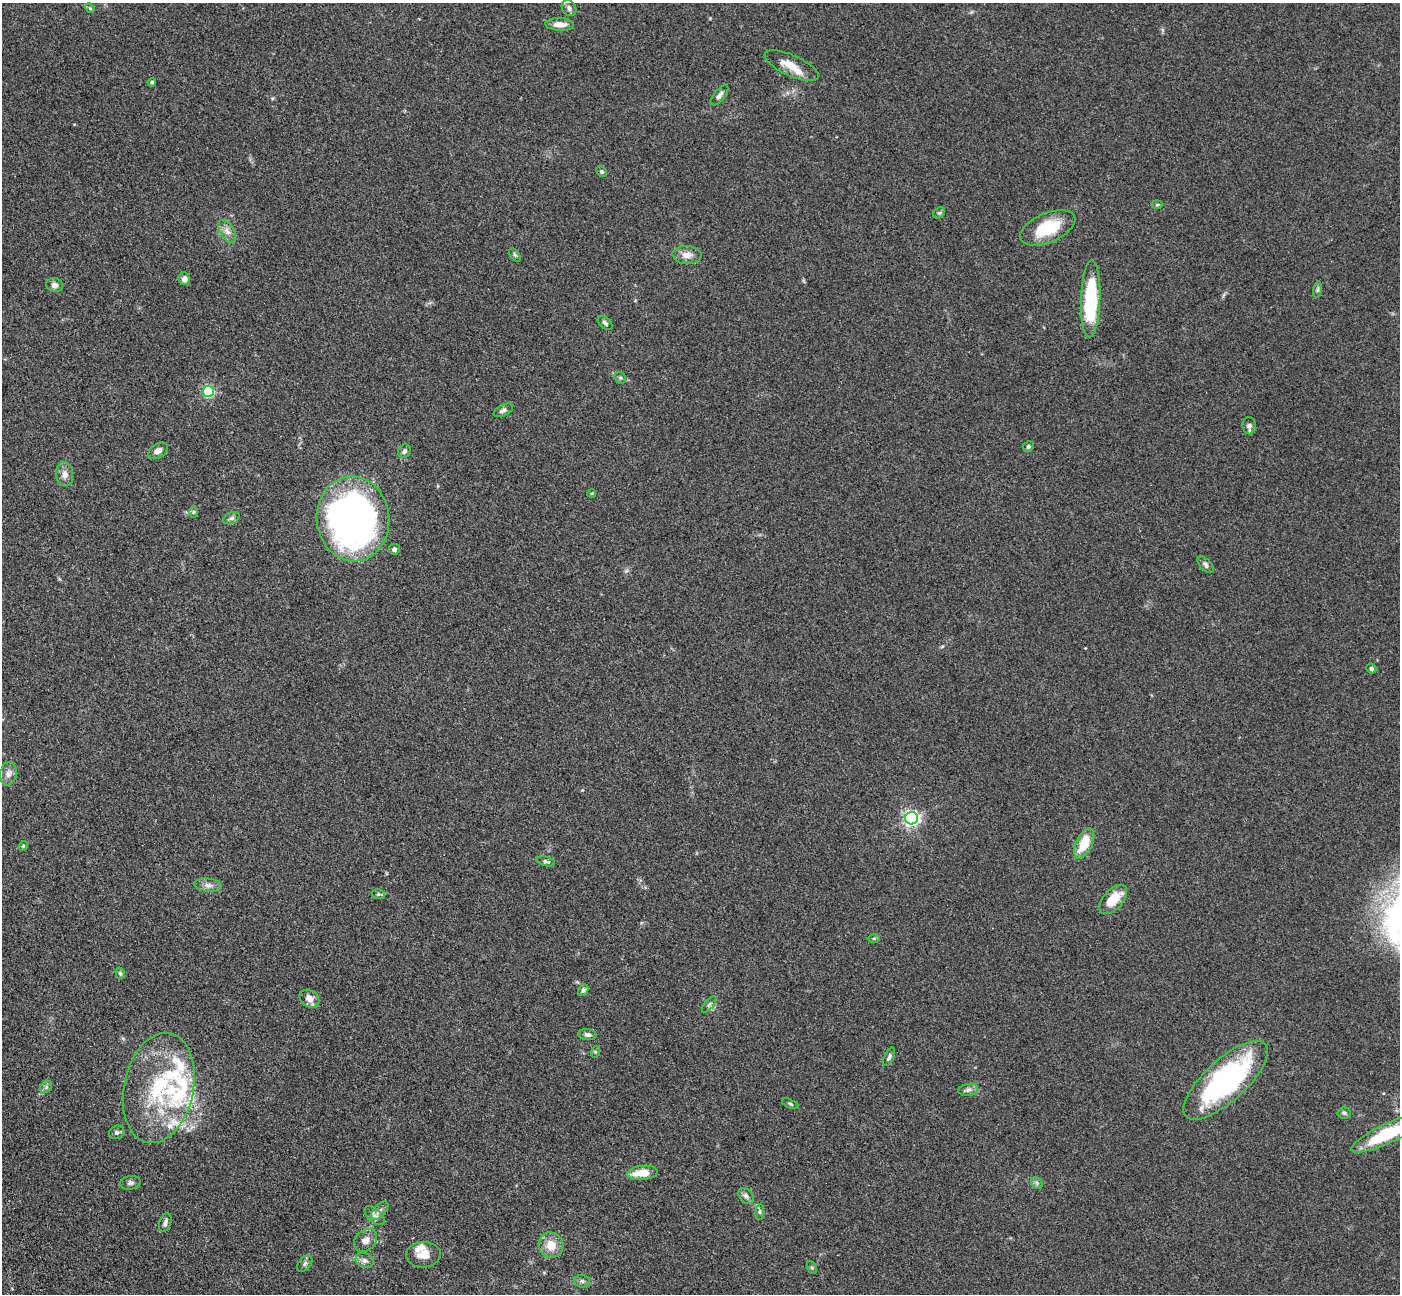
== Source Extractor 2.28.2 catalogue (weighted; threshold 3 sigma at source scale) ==
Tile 7 of 4 x 4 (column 3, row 2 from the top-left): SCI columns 2955-4352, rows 3056-4347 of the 5911 x 5897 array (HDU 1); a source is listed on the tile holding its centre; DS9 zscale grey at full resolution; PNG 1402 x 1296 px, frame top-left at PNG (2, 3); each listed source drawn as its Kron ellipse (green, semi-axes under 4 px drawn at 4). Shown black and unused: <1% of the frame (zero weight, under 3 of 5 exposures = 10% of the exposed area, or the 3 px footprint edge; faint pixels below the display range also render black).
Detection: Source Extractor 2.28.2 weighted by HDU 2 'WHT'; one run over the whole footprint, this tile lists its part. Background 0.245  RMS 0.0081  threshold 0.0366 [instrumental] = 3 sigma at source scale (4.5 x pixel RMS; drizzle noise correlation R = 1.50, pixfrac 1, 0.05/0.05 arcsec/px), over >= 5 px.
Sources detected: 83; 11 inside a brighter listed object's ellipse — not listed separately; the other 72 listed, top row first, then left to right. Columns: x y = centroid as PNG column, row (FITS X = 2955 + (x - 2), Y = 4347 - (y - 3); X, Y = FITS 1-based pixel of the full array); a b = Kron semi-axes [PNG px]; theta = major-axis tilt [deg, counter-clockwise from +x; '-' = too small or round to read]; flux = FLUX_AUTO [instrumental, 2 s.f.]
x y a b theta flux
90 8 5 4 - 1.1
569 8 8 7 - 2.7
560 24 14 6 -2 7.4
792 66 29 10 -24 13
152 82 4 4 - 1.3
719 95 12 5 51 2.9
602 171 5 4 - 1.5
1157 205 5 3 - 0.94
939 213 6 5 - 1.4
1048 228 29 14 23 32
227 231 13 7 -58 4.5
515 255 8 4 -54 1.2
687 255 14 9 -3 6.5
184 279 6 6 - 3.7
55 285 8 7 - 3.9
1318 290 8 4 81 1.5
1091 299 38 9 88 66
605 323 9 5 -44 2.1
620 378 6 5 - 1.2
208 392 5 5 - 93
503 410 10 5 27 2.3
1249 426 8 7 - 2.5
1028 447 6 5 - 1.3
158 451 10 7 33 4
404 451 7 6 - 2.1
65 474 12 8 -84 4.8
592 493 4 3 - 0.67
193 512 6 4 89 1.2
231 518 9 5 26 2.1
353 519 42 36 -83 350
394 549 5 5 - 2.3
1206 565 10 5 -47 2.3
1371 669 5 4 - 1.6
8 774 12 8 82 4.1
911 818 6 6 - 230
1084 844 16 8 63 20
23 846 5 4 - 0.91
546 861 9 4 -16 1.7
208 885 13 7 -7 4
378 894 7 5 -11 1.2
1113 900 17 10 47 17
874 938 6 4 0 1
120 973 6 4 -73 1.3
583 990 6 5 - 1.8
309 999 10 8 -33 5.7
709 1005 10 3 50 1.3
588 1035 9 5 -8 2.6
595 1052 6 3 72 0.92
889 1057 10 4 64 2
1226 1080 54 21 42 150
46 1087 7 5 48 1.6
159 1088 56 34 78 81
968 1090 10 6 10 2.7
790 1104 9 4 -24 1.1
1344 1113 7 5 -4 1.5
117 1132 8 6 23 2.3
1388 1133 40 9 25 54
642 1173 15 7 6 13
130 1183 10 6 8 2.4
1037 1183 6 5 - 1.6
746 1196 9 6 -46 2.5
380 1211 11 6 48 3.4
760 1212 8 4 83 1.4
374 1215 12 6 -43 3.5
165 1222 9 5 69 2.6
366 1240 13 10 44 5.2
551 1245 13 12 - 12
423 1255 17 12 3 9.1
365 1260 9 7 -24 3.1
305 1264 9 6 48 2.3
812 1268 7 4 -62 1.2
582 1281 7 6 - 2.1
Isophote crosses this tile's border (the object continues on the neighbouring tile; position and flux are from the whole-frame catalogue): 1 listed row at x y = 1388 1133